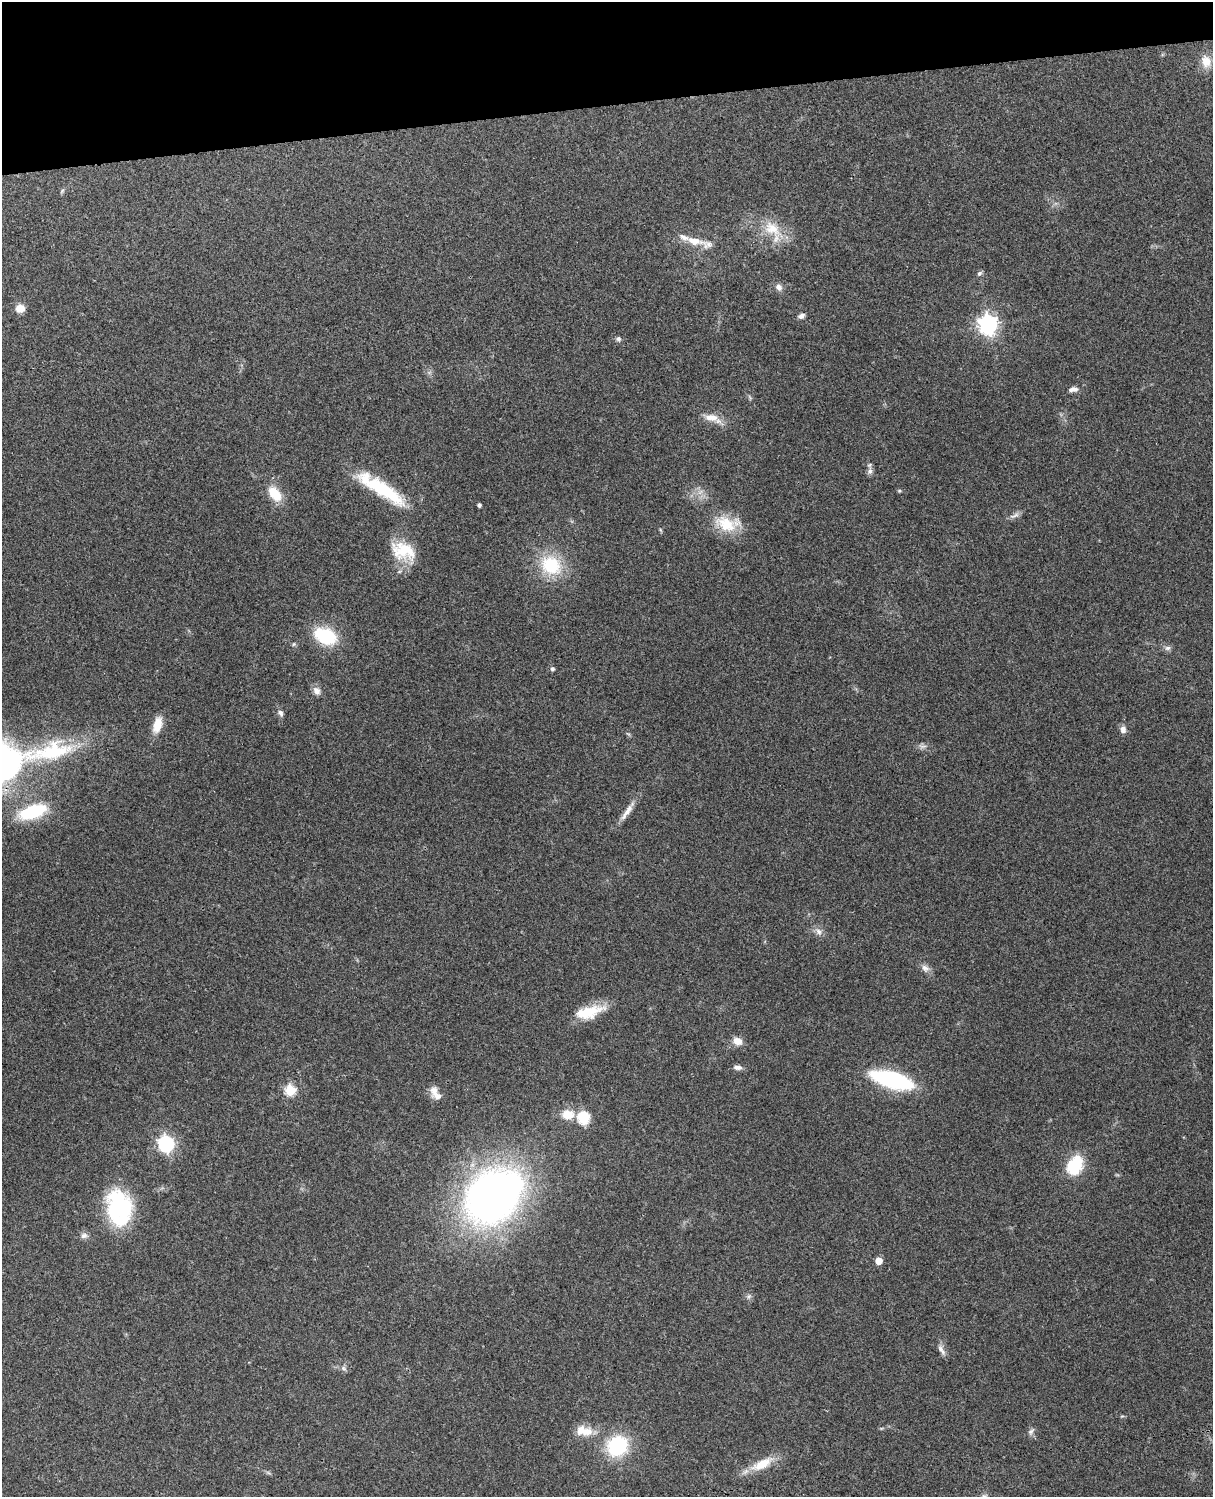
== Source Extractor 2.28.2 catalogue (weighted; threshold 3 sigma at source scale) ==
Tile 3 of 4 x 3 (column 3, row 1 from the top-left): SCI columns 2544-3754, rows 3155-4649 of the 5087 x 4927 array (HDU 1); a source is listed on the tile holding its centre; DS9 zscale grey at full resolution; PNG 1215 x 1499 px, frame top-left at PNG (2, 2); no overlay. Shown black and unused: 7% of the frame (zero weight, under 3 of 4 exposures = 6% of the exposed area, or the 3 px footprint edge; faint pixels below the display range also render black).
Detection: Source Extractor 2.28.2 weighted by HDU 2 'WHT'; one run over the whole footprint, this tile lists its part. Background 0.233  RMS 0.0086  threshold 0.0387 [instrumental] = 3 sigma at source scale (4.5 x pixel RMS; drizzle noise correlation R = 1.50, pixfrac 1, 0.05/0.05 arcsec/px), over >= 5 px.
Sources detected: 63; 1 too faint to see at this stretch — not listed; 5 inside a brighter listed object's ellipse — not listed separately; the other 57 listed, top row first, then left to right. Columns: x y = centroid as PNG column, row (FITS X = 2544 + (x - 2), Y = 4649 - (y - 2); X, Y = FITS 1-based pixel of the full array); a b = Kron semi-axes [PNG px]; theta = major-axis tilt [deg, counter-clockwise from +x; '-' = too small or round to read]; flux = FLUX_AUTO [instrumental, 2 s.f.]
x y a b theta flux
1206 61 17 13 -78 11
62 191 7 4 46 1.3
772 229 35 18 -37 27
694 241 21 9 -11 13
979 273 7 6 - 2
779 287 10 8 -53 4
20 308 8 7 - 10
801 316 8 6 24 3
988 324 7 7 - 470
618 339 7 6 - 2
1073 389 13 7 6 4.2
750 397 9 4 -59 1.4
713 418 27 10 -20 11
870 471 11 7 75 3.3
381 489 63 14 -33 59
899 491 6 4 -19 1
275 494 18 11 -52 20
479 505 4 4 - 2.5
1014 515 16 6 26 3.8
727 524 35 19 -7 28
661 530 6 4 -70 1
403 551 34 22 -27 32
551 565 29 24 -32 44
325 636 23 15 -23 48
294 644 6 5 - 1.4
1168 648 8 6 3 2.6
552 669 5 5 - 2
317 691 11 9 -57 5.3
280 713 9 6 -60 3.1
157 725 20 10 74 13
1123 729 9 7 -81 4.3
52 752 58 23 12 77
627 811 32 7 55 9
33 812 32 14 20 48
818 932 13 8 -54 4.7
925 968 12 9 -43 4.7
586 1012 34 17 13 24
737 1041 10 8 -27 8
738 1067 10 6 -4 3.9
892 1080 33 12 -16 130
290 1090 6 6 - 55
434 1091 15 10 88 7
568 1114 12 9 1 16
583 1118 6 6 - 89
166 1144 7 6 - 240
1075 1165 25 18 65 32
493 1196 46 37 37 560
117 1207 34 27 80 88
84 1236 10 8 6 3.4
878 1261 5 5 - 17
749 1296 8 4 58 1.9
941 1350 16 7 -58 4.6
344 1368 8 6 -23 2.5
584 1431 24 14 -10 15
1031 1431 12 6 56 2.9
617 1446 22 20 39 63
762 1464 33 12 27 20